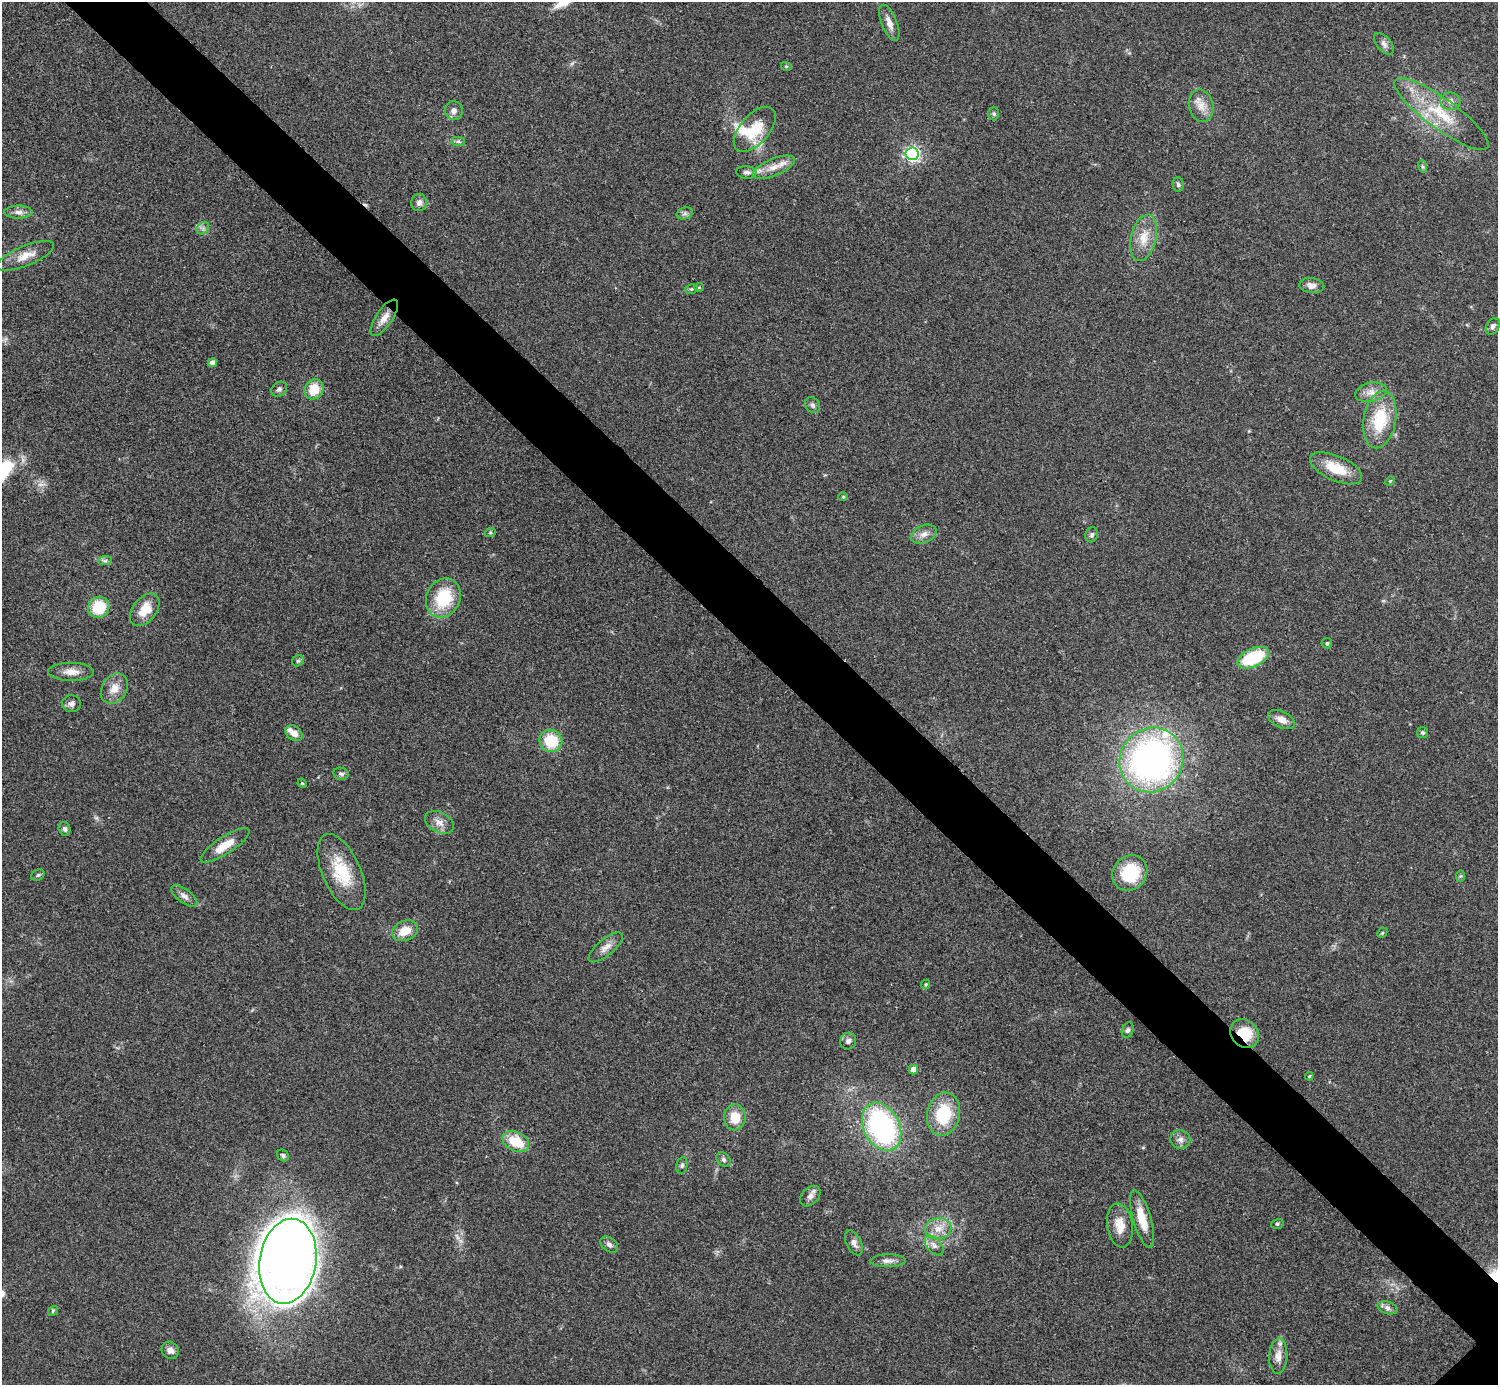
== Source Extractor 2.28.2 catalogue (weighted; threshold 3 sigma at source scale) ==
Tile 11 of 4 x 4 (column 3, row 3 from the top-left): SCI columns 2993-4488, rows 1539-2921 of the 5985 x 5985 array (HDU 1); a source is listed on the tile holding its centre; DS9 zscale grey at full resolution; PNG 1500 x 1387 px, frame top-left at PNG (2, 2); each listed source drawn as its Kron ellipse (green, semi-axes under 4 px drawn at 4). Shown black and unused: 5% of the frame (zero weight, under 3 of 4 exposures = <1% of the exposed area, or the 3 px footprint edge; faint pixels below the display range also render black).
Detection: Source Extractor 2.28.2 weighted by HDU 2 'WHT'; one run over the whole footprint, this tile lists its part. Background 0.0709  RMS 0.0053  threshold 0.0239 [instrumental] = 3 sigma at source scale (4.5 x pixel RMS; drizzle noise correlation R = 1.50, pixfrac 1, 0.05/0.05 arcsec/px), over >= 5 px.
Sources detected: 96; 2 inside a brighter listed object's ellipse — not listed separately; the other 94 listed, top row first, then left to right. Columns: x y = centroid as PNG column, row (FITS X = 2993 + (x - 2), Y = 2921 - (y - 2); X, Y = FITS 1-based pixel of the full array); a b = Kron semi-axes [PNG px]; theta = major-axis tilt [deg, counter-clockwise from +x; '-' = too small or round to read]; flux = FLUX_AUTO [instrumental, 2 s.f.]
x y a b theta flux
889 23 19 7 -68 4.1
1384 44 13 7 -50 2.3
786 66 5 3 - 0.6
1450 101 10 8 0 2.9
1201 106 16 12 -77 6.2
454 110 9 8 - 2.7
994 114 7 5 -89 1.1
1441 114 57 15 -36 25
755 129 27 14 48 17
458 141 7 4 -1 1
912 154 6 6 - 150
1422 166 6 4 -72 0.84
774 167 22 8 22 6.8
746 172 10 6 -4 2
1178 184 7 5 -88 1.2
419 202 9 8 - 2.4
18 212 14 6 0 2.8
685 213 8 5 17 1.4
203 228 7 5 46 1.5
1144 238 24 12 77 9.4
25 256 30 10 22 7.6
1312 286 12 7 -6 3.5
699 287 4 4 - 0.51
691 289 6 4 11 0.81
384 318 21 8 56 5.1
1493 326 9 6 60 2
212 363 4 4 - 3.2
279 389 8 7 - 1.6
314 389 10 9 - 11
1371 392 16 9 11 4.7
813 405 9 7 -51 1.6
1380 420 29 16 80 24
1336 468 28 12 -24 14
1390 481 5 4 - 0.59
843 497 4 4 - 0.58
490 533 6 4 19 0.64
924 534 13 8 23 3.5
1092 535 8 6 71 1.4
105 561 7 4 1 1.1
443 598 20 16 64 25
99 607 11 10 - 17
145 610 18 12 51 9.6
1327 643 5 5 - 0.76
1253 658 17 9 25 31
298 661 6 5 - 0.87
71 672 23 9 -1 5.6
114 688 16 12 57 6
71 704 9 8 - 2.1
1281 719 14 8 -25 4.3
294 733 9 7 -36 4.5
1422 733 5 5 - 1
551 741 11 11 - 17
1151 760 33 31 51 190
341 774 8 6 -12 1.3
302 783 5 4 - 0.53
439 822 15 10 -28 4.1
65 829 7 6 - 1.4
225 845 29 8 33 9.8
342 872 41 19 -66 22
1130 873 19 16 49 26
38 875 7 5 28 0.88
1461 876 6 4 88 0.64
184 896 15 7 -37 3
405 931 13 10 22 8.3
1382 933 6 4 46 0.67
606 947 21 8 40 4.1
926 984 5 4 - 0.73
1128 1030 8 5 69 1.3
1245 1034 16 13 -44 17
848 1041 8 8 - 2
914 1069 5 4 - 6.5
1309 1076 4 3 - 0.56
944 1114 22 16 77 24
735 1117 13 11 86 10
882 1127 25 18 -63 100
1180 1140 10 9 - 2.6
516 1141 14 9 -26 15
283 1155 6 5 - 1.2
723 1160 8 6 -45 1.6
682 1165 8 5 79 1.2
810 1196 12 8 46 2.7
1142 1219 29 9 -74 12
1277 1224 6 5 - 0.9
1120 1226 22 12 -81 8.3
938 1229 13 10 12 5.9
854 1243 13 7 -64 2.7
609 1244 10 7 -38 2
934 1245 12 7 -45 2.8
288 1261 43 28 80 980
888 1261 18 6 1 2.9
1387 1308 10 6 -17 2
53 1311 5 4 - 0.73
170 1350 9 8 - 2.6
1278 1356 17 9 86 5.4
Overlapping masked pixels (flux is a lower limit): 1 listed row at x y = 1245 1034